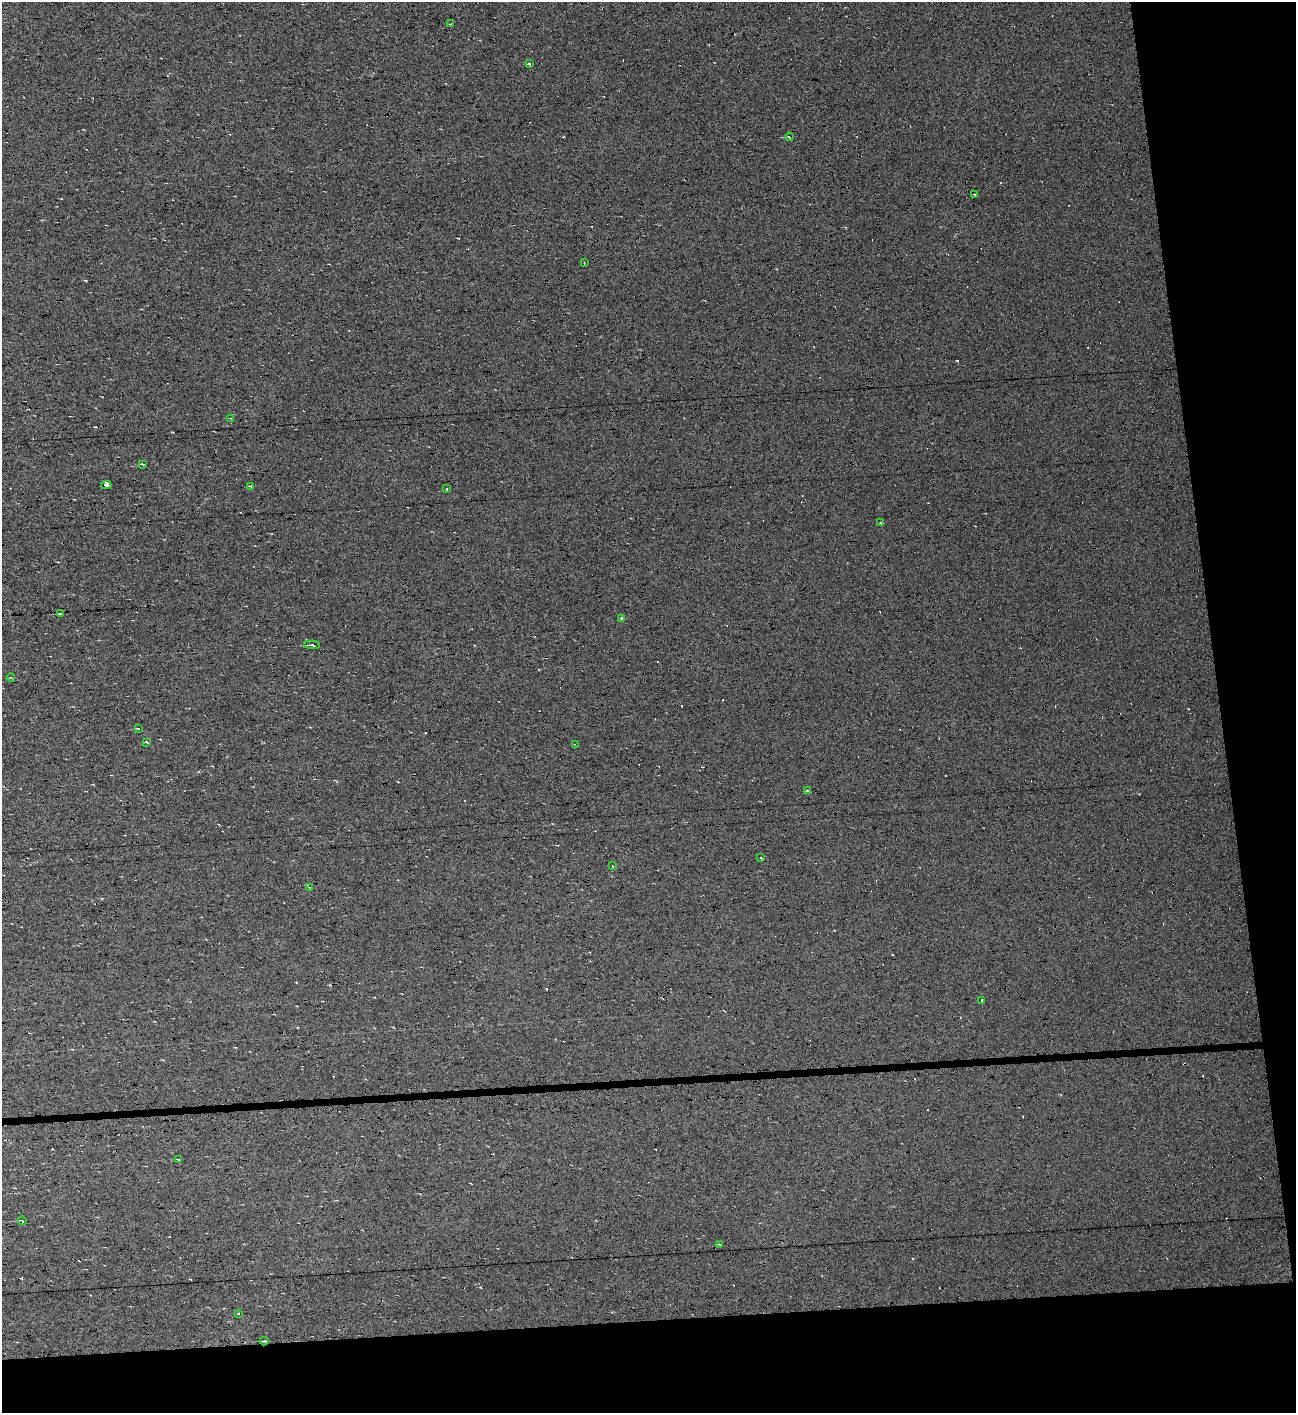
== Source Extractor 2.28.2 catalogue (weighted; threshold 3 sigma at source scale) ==
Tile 6 of 2 x 3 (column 2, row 3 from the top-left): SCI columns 1295-2588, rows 35-1445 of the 2588 x 4278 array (HDU 1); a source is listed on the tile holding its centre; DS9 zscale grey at full resolution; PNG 1298 x 1415 px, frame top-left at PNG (2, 2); each listed source drawn as its Kron ellipse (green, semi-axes under 4 px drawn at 4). Shown black and unused: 13% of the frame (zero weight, under 7 of 13 exposures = <1% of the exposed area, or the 3 px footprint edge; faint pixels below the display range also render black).
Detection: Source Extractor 2.28.2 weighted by HDU 2 'WHT'; one run over the whole footprint, this tile lists its part. Background 0.0135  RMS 0.0068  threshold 0.0279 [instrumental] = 3 sigma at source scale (4.09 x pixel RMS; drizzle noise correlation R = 1.36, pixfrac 0.8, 0.0396/0.0396 arcsec/px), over >= 5 px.
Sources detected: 50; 22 cosmic-ray / hot-pixel residue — neither listed nor drawn; the other 28 listed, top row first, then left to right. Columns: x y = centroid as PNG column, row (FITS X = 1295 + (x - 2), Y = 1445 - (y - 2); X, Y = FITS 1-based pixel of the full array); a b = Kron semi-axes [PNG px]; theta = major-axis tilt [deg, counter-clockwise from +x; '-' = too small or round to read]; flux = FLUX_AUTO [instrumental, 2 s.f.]
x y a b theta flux
451 24 3 3 - 0.52
529 64 3 3 - 9.4
789 137 4 3 - 0.69
974 194 2 2 - 0.52
584 263 3 2 - 0.44
231 418 3 2 - 0.64
142 464 4 2 - 0.43
106 485 5 3 - 25
251 486 4 3 - 0.78
446 489 3 3 - 0.84
881 523 3 3 - 4.7
61 614 3 3 - 1.3
622 618 3 3 - 4.7
312 645 8 3 -3 1.5
11 678 4 2 - 0.46
138 728 4 2 - 0.51
146 742 4 3 - 0.64
576 744 3 2 - 0.8
807 791 3 3 - 1.6
761 857 3 3 - 2.3
612 866 3 2 - 0.4
309 887 4 2 - 0.44
981 1000 3 2 - 0.68
178 1159 3 3 - 1.7
22 1221 4 3 - 1.2
719 1244 4 2 - 0.39
239 1313 3 2 - 0.52
264 1341 4 2 - 1.1
Overlapping masked pixels (flux is a lower limit): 3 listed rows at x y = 106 485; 576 744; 264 1341